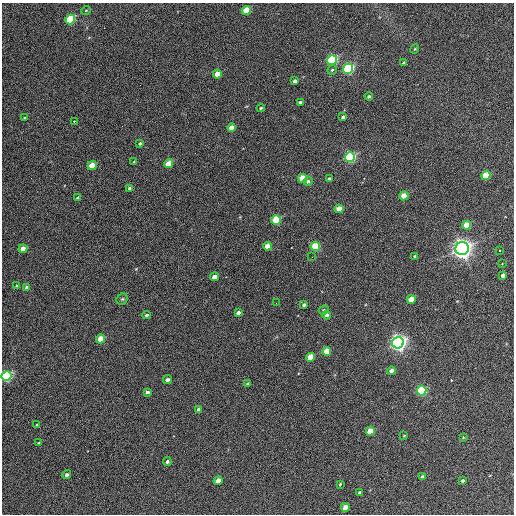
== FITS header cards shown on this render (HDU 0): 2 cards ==
NAXIS1  =                  512 / Axis length
NAXIS2  =                  512 / Axis length

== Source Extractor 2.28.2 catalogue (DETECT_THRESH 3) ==
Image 512 x 512 px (HDU 0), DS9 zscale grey, 1 PNG px = 1 image px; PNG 516 x 516 px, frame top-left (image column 1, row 512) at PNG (2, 3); each listed source drawn as its Kron ellipse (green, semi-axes under 4 px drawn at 4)
Background 362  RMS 21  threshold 62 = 3 sigma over >= 5 px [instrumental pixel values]
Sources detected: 76; all 76 listed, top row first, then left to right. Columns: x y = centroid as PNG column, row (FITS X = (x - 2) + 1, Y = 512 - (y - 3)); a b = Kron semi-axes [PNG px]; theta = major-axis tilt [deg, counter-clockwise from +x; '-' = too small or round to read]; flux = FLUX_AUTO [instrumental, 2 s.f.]
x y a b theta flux
86 10 5 3 - 1.1e+03
246 10 5 4 - 4.3e+04
70 19 5 4 - 1.1e+05
415 49 4 4 - 1.5e+03
332 60 5 4 - 2.1e+05
404 63 3 3 - 3.5e+03
348 69 5 4 - 2.7e+05
332 70 5 4 - 2.1e+03
217 74 4 4 - 2.2e+04
295 81 4 3 - 5.3e+03
369 96 4 3 - 2.9e+03
300 102 4 3 - 4.0e+03
261 108 4 3 - 1.8e+03
343 117 4 3 - 3.6e+03
24 118 4 2 - 1.1e+03
74 121 3 2 - 3.7e+03
232 127 4 4 - 1.5e+04
140 143 3 3 - 2.2e+03
350 157 5 4 - 2.4e+05
134 162 4 3 - 1.4e+03
169 164 4 4 - 2.8e+04
92 166 5 4 - 3.3e+04
486 175 5 4 - 5.5e+04
303 178 5 4 - 4.5e+04
329 179 3 3 - 3.3e+03
308 181 4 4 - 2.8e+03
130 189 4 3 - 6.9e+03
404 196 4 4 - 2.7e+04
78 198 4 3 - 3.5e+03
339 209 4 4 - 2.0e+04
276 220 5 4 - 9.1e+04
467 225 4 4 - 3.5e+04
267 246 4 4 - 1.7e+04
315 247 5 4 - 8.3e+04
23 249 4 4 - 1.5e+04
462 249 7 6 - 1.1e+06
499 251 3 3 - 6.9e+03
415 256 4 3 - 2.9e+03
312 257 2 2 - 7.4e+02
502 263 3 2 - 4.3e+03
503 275 4 3 - 7.1e+03
214 277 4 4 - 1.1e+04
17 286 4 3 - 1.7e+03
27 287 4 3 - 4.8e+03
122 299 6 5 - 2.3e+03
411 299 4 4 - 2.3e+04
276 303 2 2 - 6.8e+02
304 305 4 3 - 3.5e+03
324 310 5 4 - 1.8e+03
238 313 4 3 - 4.7e+03
147 315 4 3 - 2.4e+03
326 315 4 3 - 4.8e+03
101 339 4 4 - 3.3e+04
398 343 6 5 - 7.5e+05
327 351 4 4 - 2.5e+04
310 357 4 4 - 3.1e+04
391 371 4 4 - 8.1e+03
7 376 5 4 - 2.0e+05
167 380 4 4 - 4.3e+03
247 383 3 3 - 1.8e+03
422 391 5 5 - 1.5e+05
147 392 4 4 - 3.6e+03
199 409 4 3 - 4.3e+03
37 425 3 3 - 1.7e+03
370 431 4 4 - 3.6e+04
404 436 4 2 - 8.9e+02
463 437 4 3 - 1.1e+03
39 443 3 3 - 1.6e+03
167 461 4 4 - 3.0e+03
67 475 5 4 - 3.3e+03
422 476 3 3 - 2.2e+03
218 481 4 4 - 2.1e+04
463 481 4 3 - 2.7e+03
340 484 3 2 - 1.3e+03
359 493 3 3 - 2.5e+03
345 507 4 4 - 1.1e+04
At the frame edge (FLAGS 8, measured only in part): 1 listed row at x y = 7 376